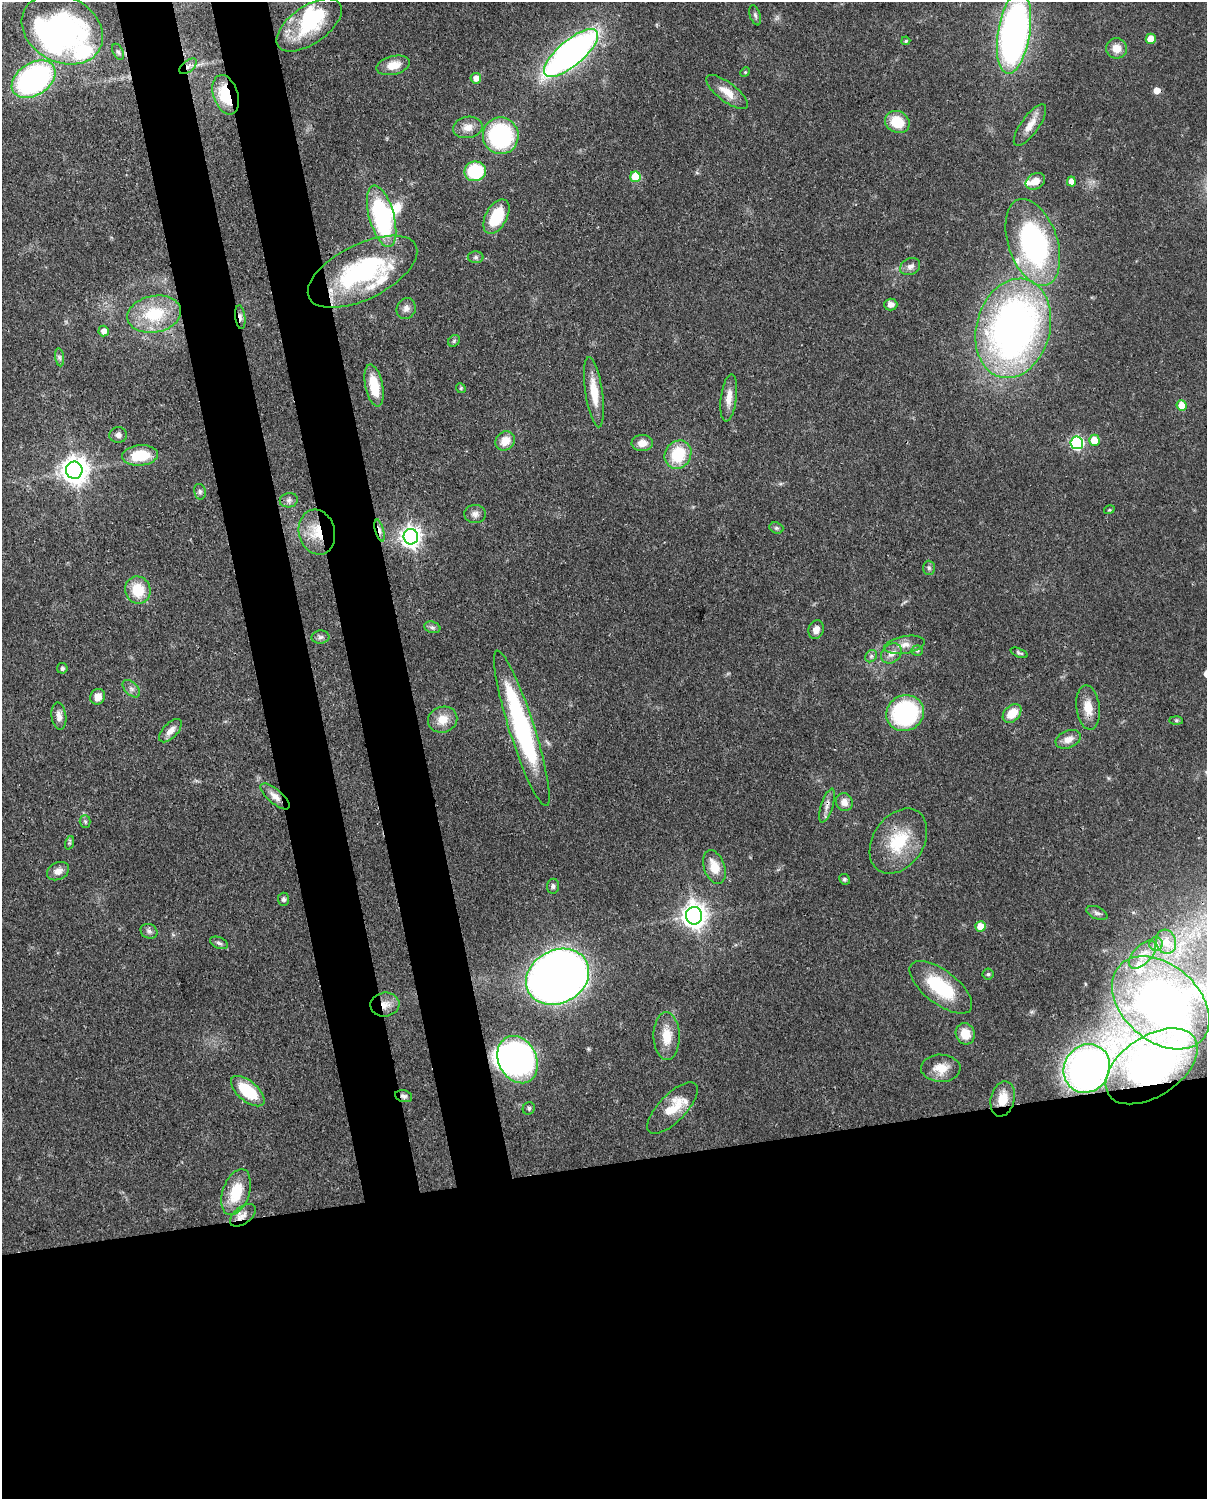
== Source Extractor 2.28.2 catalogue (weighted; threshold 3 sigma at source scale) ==
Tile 11 of 4 x 3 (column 3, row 3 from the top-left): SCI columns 2501-3705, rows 154-1650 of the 5000 x 4909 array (HDU 1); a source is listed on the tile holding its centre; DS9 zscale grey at full resolution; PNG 1209 x 1501 px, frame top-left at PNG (2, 2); each listed source drawn as its Kron ellipse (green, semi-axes under 4 px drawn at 4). Shown black and unused: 30% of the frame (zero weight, under 3 of 4 exposures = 7% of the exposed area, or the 3 px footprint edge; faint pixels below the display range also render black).
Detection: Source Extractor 2.28.2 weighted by HDU 2 'WHT'; one run over the whole footprint, this tile lists its part. Background 0.0858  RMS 0.0039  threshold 0.0177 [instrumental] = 3 sigma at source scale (4.5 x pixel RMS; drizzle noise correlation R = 1.50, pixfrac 1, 0.05/0.05 arcsec/px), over >= 5 px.
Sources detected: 134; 7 inside a brighter object's white glare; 1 cosmic-ray / hot-pixel residue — neither listed nor drawn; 8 inside a brighter listed object's ellipse — not listed separately; the other 118 listed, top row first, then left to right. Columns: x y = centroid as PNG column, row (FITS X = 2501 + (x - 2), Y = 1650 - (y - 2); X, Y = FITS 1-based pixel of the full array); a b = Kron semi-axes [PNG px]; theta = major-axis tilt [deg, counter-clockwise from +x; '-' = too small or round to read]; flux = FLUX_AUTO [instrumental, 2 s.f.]
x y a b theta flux
755 15 10 5 -73 1.1
309 25 37 19 35 24
62 29 42 33 -28 87
1014 33 41 16 81 190
1151 39 5 5 - 7.6
906 41 4 3 - 0.53
1116 48 10 10 - 4.6
118 52 8 5 -64 0.91
571 53 33 13 40 180
393 65 17 9 14 5.9
188 66 10 5 40 1.7
745 72 5 4 - 0.47
476 78 5 5 - 3.4
34 79 24 16 34 90
727 92 25 9 -37 5.8
226 95 20 12 -71 19
897 122 13 10 -29 11
1030 125 25 9 54 5.2
468 127 15 10 10 4
501 136 18 18 - 45
475 171 11 10 - 23
635 177 5 5 - 13
1035 181 10 7 31 4.2
1071 182 5 4 - 3.6
382 216 31 12 -74 61
496 216 19 10 61 15
1033 242 45 24 -71 79
476 257 8 6 0 0.97
910 266 10 8 28 2.1
362 272 59 27 26 57
891 305 6 6 - 2
406 309 10 9 - 2.2
154 314 27 18 11 21
240 317 12 5 -84 1.5
1013 328 51 36 74 220
104 331 5 5 - 3
454 341 6 5 - 0.76
60 357 9 4 -81 0.93
374 386 21 8 -78 11
461 388 5 4 - 0.51
594 392 35 8 -82 8.8
729 398 24 8 83 4.5
1182 405 5 5 - 8.7
118 435 9 8 - 1.6
1094 440 5 5 - 7.2
505 441 10 9 - 5.5
642 443 10 8 2 3.6
1077 443 6 6 - 59
140 455 18 10 5 13
678 455 15 13 57 16
74 470 8 8 - 460
200 492 8 6 -76 1
289 500 9 7 11 1.5
1109 510 5 3 - 0.39
475 514 11 9 -6 2
776 528 7 5 -20 0.85
380 530 11 4 -75 2
317 532 23 18 -75 11
411 537 8 7 - 230
929 568 7 6 - 0.94
138 590 14 12 -69 11
432 627 8 5 -17 0.96
816 630 9 7 70 2.6
320 637 9 6 3 1.3
904 645 20 8 10 3.8
917 651 5 5 - 0.69
891 653 11 9 41 3.1
1019 653 9 4 -23 0.73
871 656 6 5 - 0.93
62 668 5 5 - 0.76
131 689 10 6 -44 1.5
98 697 8 7 - 3.7
1088 708 22 11 -83 6.2
905 713 19 17 29 49
1012 713 11 7 45 7.7
59 716 14 7 -83 2.4
443 720 15 13 19 5.7
1176 720 7 4 0 0.67
522 728 81 12 -72 70
170 731 14 7 46 3.2
1068 739 13 8 22 3.3
275 796 18 7 -40 3.1
844 802 9 8 - 3.2
827 806 17 6 72 2.3
85 821 6 5 - 0.77
898 841 35 25 56 20
69 843 7 4 71 0.69
714 867 17 10 -70 7.2
58 871 12 8 26 3
844 879 5 5 - 0.7
553 886 7 6 - 1.1
283 899 6 5 - 0.94
1097 913 11 6 -23 1.3
694 916 9 8 - 340
980 926 5 5 - 6.9
149 931 9 7 -24 1.3
1166 942 12 10 -73 5.1
219 943 9 5 -23 1.1
1156 944 7 7 - 1.5
1142 954 17 9 46 4.2
988 974 5 5 - 0.63
558 977 33 26 28 490
941 987 37 16 -38 25
1161 1003 56 38 -41 180
385 1005 14 12 8 4.6
965 1034 11 9 -70 6.9
667 1036 24 13 -89 8
517 1060 24 19 -63 110
1152 1066 52 30 34 46
941 1068 20 13 -1 6.1
1087 1068 25 22 58 76
248 1091 20 10 -40 18
404 1096 8 6 -16 1.2
1003 1099 18 12 77 8.3
529 1108 6 5 - 0.82
673 1108 33 13 46 10
236 1192 24 13 72 13
243 1215 15 8 37 3
Overlapping masked pixels (flux is a lower limit): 12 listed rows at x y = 188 66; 226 95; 1035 181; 240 317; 380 530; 317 532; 827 806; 385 1005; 1152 1066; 1087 1068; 404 1096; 1003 1099
Isophote crosses this tile's border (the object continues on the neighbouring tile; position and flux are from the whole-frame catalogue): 1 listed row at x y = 1014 33